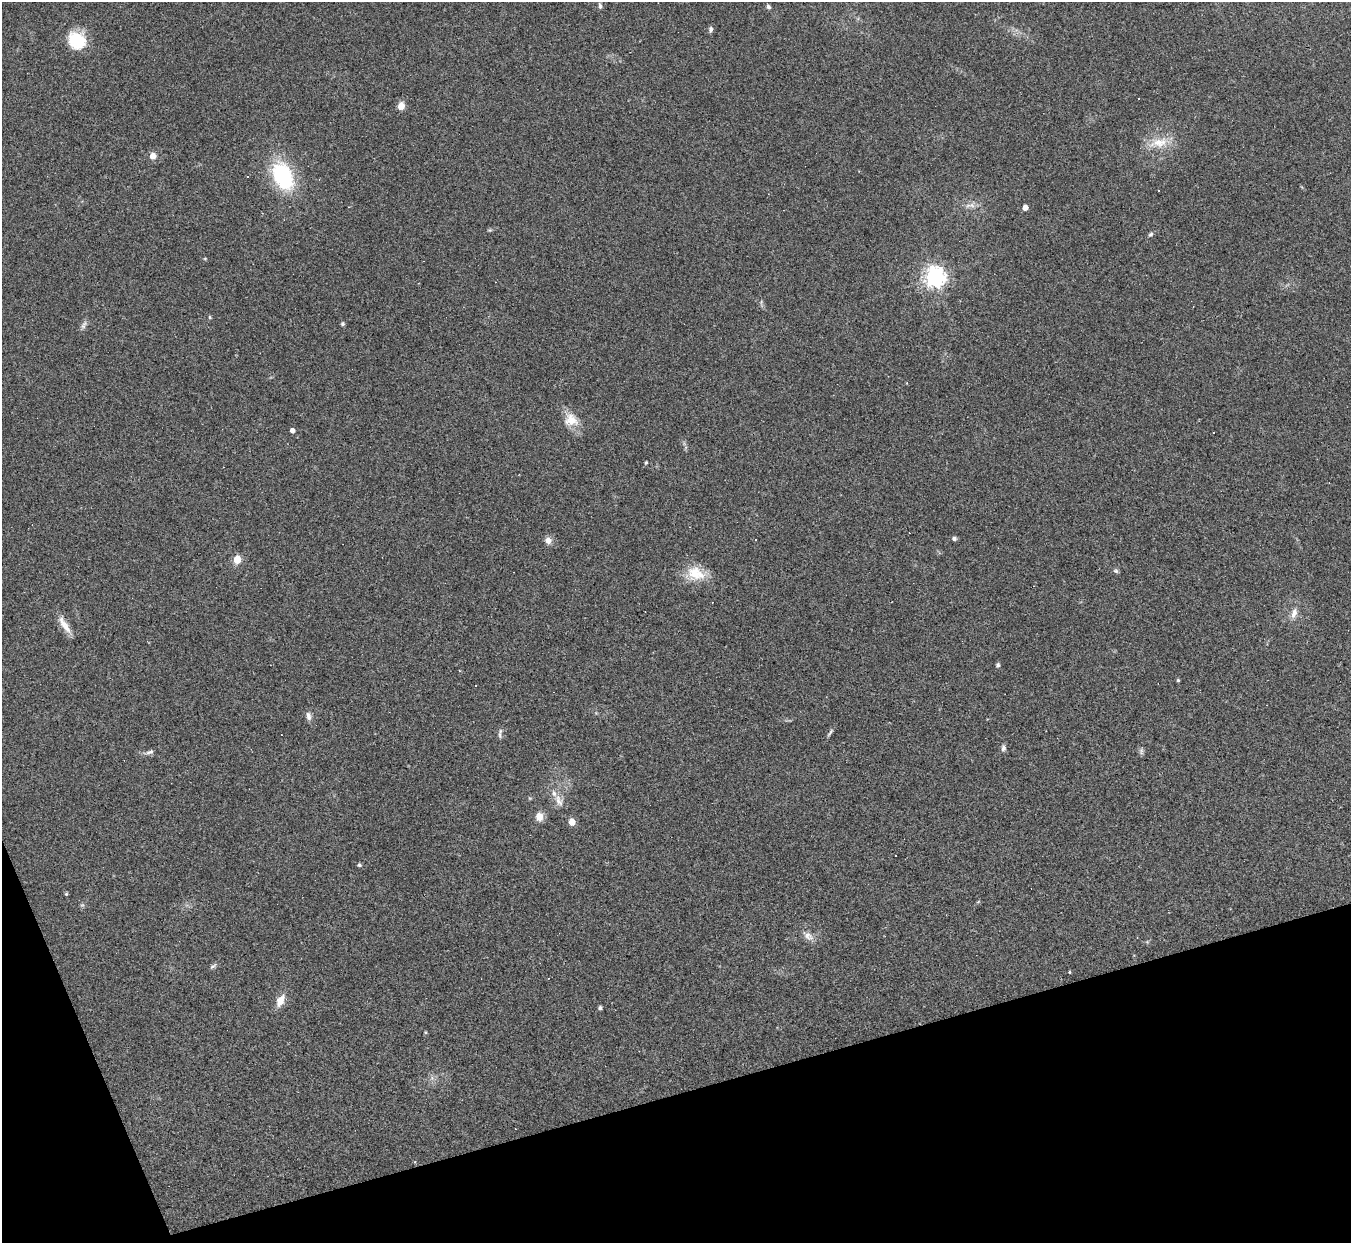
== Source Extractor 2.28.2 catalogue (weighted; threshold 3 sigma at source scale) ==
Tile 14 of 4 x 4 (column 2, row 4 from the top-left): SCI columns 1350-2698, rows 272-1512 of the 5397 x 5383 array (HDU 1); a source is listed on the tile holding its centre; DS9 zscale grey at full resolution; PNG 1353 x 1245 px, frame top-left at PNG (2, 2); no overlay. Shown black and unused: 14% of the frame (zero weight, under 2 of 3 exposures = <1% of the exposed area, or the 3 px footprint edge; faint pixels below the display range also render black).
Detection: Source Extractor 2.28.2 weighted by HDU 2 'WHT'; one run over the whole footprint, this tile lists its part. Background 0.0637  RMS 0.0069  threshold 0.0311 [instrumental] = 3 sigma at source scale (4.5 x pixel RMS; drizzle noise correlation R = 1.50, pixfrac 1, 0.05/0.05 arcsec/px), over >= 5 px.
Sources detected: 61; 1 too faint to see at this stretch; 4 cosmic-ray / hot-pixel residue — not listed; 1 inside a brighter listed object's ellipse — not listed separately; the other 55 listed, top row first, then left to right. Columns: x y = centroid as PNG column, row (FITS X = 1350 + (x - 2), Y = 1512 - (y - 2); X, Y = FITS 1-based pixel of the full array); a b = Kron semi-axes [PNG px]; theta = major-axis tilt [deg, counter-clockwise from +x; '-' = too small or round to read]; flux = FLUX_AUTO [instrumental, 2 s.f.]
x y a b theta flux
600 6 9 5 -77 1.6
768 7 5 4 - 2
711 29 7 5 84 1.8
77 40 21 19 -41 24
1139 98 2 2 - 0.61
401 106 8 6 74 6.2
1159 143 30 13 12 15
153 156 8 7 - 4.4
247 176 3 3 - 1.5
282 177 24 15 -67 73
1158 191 3 2 - 0.95
972 205 10 6 -30 3.1
1025 208 4 4 - 6
490 230 6 4 42 0.87
1151 234 7 5 42 1.4
205 259 5 3 - 0.61
935 277 7 7 - 420
210 317 5 4 - 0.74
342 324 5 5 - 1.1
84 325 13 6 62 2.5
571 420 20 17 -36 12
292 430 4 4 - 3.5
1214 432 2 2 - 0.51
646 462 4 4 - 0.97
756 539 2 2 - 0.54
954 539 5 4 - 1.9
548 540 8 7 - 4.3
237 559 5 5 - 18
1116 571 7 5 -15 1.3
696 574 25 18 -14 17
712 602 2 2 - 0.59
1294 613 16 8 73 5.2
64 625 27 8 -57 7.3
998 665 4 4 - 1.8
459 671 3 3 - 1.3
1178 680 4 3 - 0.95
476 686 3 3 - 3.9
308 716 12 7 -80 3
830 732 13 4 55 1.6
500 735 10 4 -80 1.5
1003 748 9 6 88 2.1
1141 751 10 5 -78 1.7
150 752 13 6 20 2.5
559 801 20 9 -67 6.5
539 816 11 9 -88 5.9
572 822 6 5 - 7.7
896 856 3 3 - 4.6
359 865 5 4 - 1.3
66 894 4 4 - 0.89
808 936 17 9 -35 5.1
213 966 11 5 34 1.6
1069 972 3 3 - 0.7
280 1000 16 9 63 7.5
600 1008 4 4 - 1.6
425 1032 4 4 - 0.65